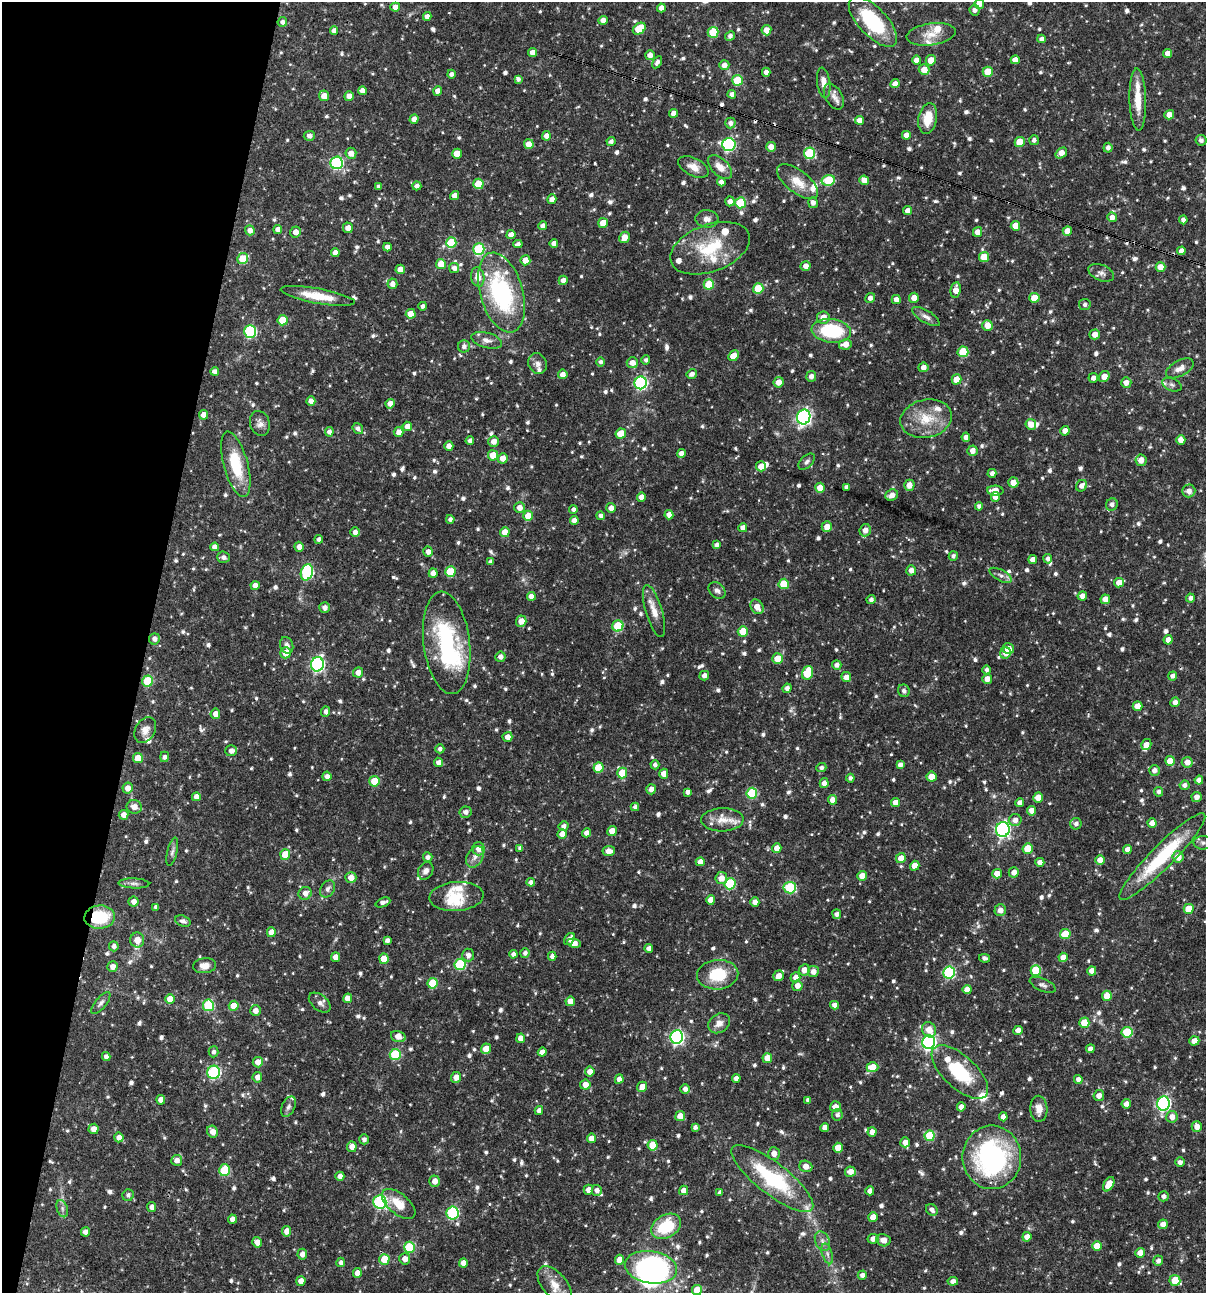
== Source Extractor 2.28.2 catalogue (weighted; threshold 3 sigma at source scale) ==
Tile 9 of 4 x 4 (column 1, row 3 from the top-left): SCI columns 250-1453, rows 1293-2583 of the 5187 x 5168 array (HDU 1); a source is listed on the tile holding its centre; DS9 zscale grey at full resolution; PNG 1208 x 1295 px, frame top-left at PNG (2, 2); each listed source drawn as its Kron ellipse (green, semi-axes under 4 px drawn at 4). Shown black and unused: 12% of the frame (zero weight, under 3 of 4 exposures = <1% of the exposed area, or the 3 px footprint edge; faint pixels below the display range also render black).
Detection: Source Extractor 2.28.2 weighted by HDU 2 'WHT'; one run over the whole footprint, this tile lists its part. Background 0.0667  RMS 0.0035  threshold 0.0157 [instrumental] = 3 sigma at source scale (4.5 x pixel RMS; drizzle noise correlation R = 1.50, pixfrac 1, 0.05/0.05 arcsec/px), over >= 5 px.
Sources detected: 966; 2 too faint to see at this stretch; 2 inside a brighter object's white glare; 5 cosmic-ray / hot-pixel residue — neither listed nor drawn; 30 inside a brighter listed object's ellipse — not listed separately; of the other 927, all 500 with FLUX_AUTO >= 1.02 (the completeness limit of this list) listed and drawn (427 fainter detections not listed), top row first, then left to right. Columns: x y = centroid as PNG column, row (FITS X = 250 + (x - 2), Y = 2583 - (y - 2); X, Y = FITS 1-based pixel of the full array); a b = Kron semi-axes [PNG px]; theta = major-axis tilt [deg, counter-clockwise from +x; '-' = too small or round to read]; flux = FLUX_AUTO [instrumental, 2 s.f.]
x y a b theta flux
979 4 5 5 - 2.3
395 7 5 4 - 2
661 8 4 4 - 2.1
975 10 5 5 - 1.2
427 16 4 4 - 1.9
603 20 4 4 - 2.2
282 22 5 4 - 1.2
873 22 32 14 -47 24
639 29 7 5 37 9.7
766 30 5 5 - 2.8
334 31 4 4 - 1.6
713 32 5 5 - 12
931 34 25 11 8 5.1
730 36 5 4 - 1.3
1042 39 4 4 - 1.6
533 53 4 4 - 2.8
1168 53 4 4 - 2.5
650 55 5 4 - 2.4
916 60 4 4 - 2.1
931 60 5 5 - 4.2
1015 60 4 4 - 2.6
657 62 6 4 61 1.2
724 65 5 4 - 2
924 70 5 5 - 4.1
766 72 4 4 - 1.4
988 72 5 5 - 6.6
451 74 4 4 - 1.3
518 79 4 4 - 1
737 80 5 5 - 15
824 83 15 6 -81 3.2
895 84 4 4 - 2.3
362 91 4 4 - 2.4
438 91 5 4 - 2
732 94 4 4 - 1.6
324 96 5 5 - 3.7
349 96 5 4 - 2.3
834 97 14 8 -60 2.2
1138 100 31 8 -88 7.1
674 113 4 4 - 3
1169 115 5 4 - 2.4
928 118 15 9 79 7.2
414 119 5 4 - 2.2
859 120 4 4 - 2.5
730 123 5 5 - 1.5
906 135 4 4 - 2.1
309 136 5 5 - 1.5
546 136 5 4 - 1.9
1034 140 5 5 - 1
1201 140 5 5 - 1.3
611 141 4 4 - 1.1
1020 142 5 5 - 7
529 144 5 4 - 3.1
729 145 7 6 - 47
771 147 5 4 - 2.3
1108 148 5 4 - 1.5
351 153 5 5 - 2.5
809 153 6 5 - 22
1061 153 6 4 36 3
457 154 5 5 - 5.4
336 163 6 6 - 44
693 167 16 9 -26 3.3
720 167 14 8 -44 3.5
828 180 7 5 14 16
864 180 5 4 - 3.1
721 182 4 4 - 1.8
798 182 24 11 -38 5.7
478 184 5 5 - 10
417 186 4 4 - 1.5
379 187 4 4 - 1.2
454 196 4 4 - 2.3
552 199 5 4 - 2.1
730 201 5 4 - 1.7
741 203 5 5 - 14
813 203 5 5 - 1.6
908 211 4 4 - 2
1112 217 4 4 - 1.8
707 219 11 8 -4 1.9
1183 220 4 4 - 1.2
603 223 5 5 - 5.3
543 226 4 4 - 1.7
1015 226 5 4 - 4.1
348 228 5 5 - 2.3
278 229 4 4 - 2.2
250 230 5 5 - 1.9
1067 231 5 4 - 2.7
296 232 5 5 - 2.3
977 232 5 4 - 2.7
511 234 4 4 - 2.2
624 237 6 5 - 2.8
451 243 5 5 - 17
554 243 4 4 - 1.8
518 244 4 4 - 1.1
387 247 4 4 - 1.8
710 248 41 23 20 17
479 249 6 5 - 26
1181 251 4 4 - 1.9
335 253 4 4 - 2.1
984 257 5 5 - 7.3
243 259 5 5 - 8.3
525 260 5 5 - 3.6
441 264 5 5 - 5.6
806 266 5 5 - 2.2
1160 267 5 5 - 3.3
454 268 5 5 - 1.7
400 269 4 4 - 2.9
1101 273 13 8 -22 1.6
478 277 10 6 -80 3.7
563 280 4 4 - 2.1
392 284 5 5 - 1.9
709 284 5 5 - 11
758 289 5 5 - 12
956 290 8 5 83 3.2
501 292 41 21 -74 45
318 296 37 7 -10 7.9
870 298 5 4 - 1.6
914 298 5 4 - 3
1034 298 5 5 - 5.4
896 299 4 4 - 1.9
1085 304 6 5 - 1.1
423 306 4 4 - 1
411 314 5 4 - 4.4
823 317 6 6 - 3
926 317 15 6 -31 1.9
283 320 5 5 - 7.9
987 325 5 5 - 3.5
250 331 6 6 - 35
831 331 20 11 -7 23
1095 334 5 5 - 2.5
487 340 16 7 -15 2.3
845 344 6 5 - 3.1
464 346 6 6 - 1.2
963 352 5 5 - 11
734 356 6 4 46 5.7
646 360 4 4 - 1
600 362 5 4 - 1.1
538 363 10 9 - 1.7
632 363 5 5 - 2.4
923 367 5 5 - 1.8
1180 368 15 8 28 2.6
215 371 4 4 - 1.5
563 374 5 5 - 2
692 374 5 4 - 1.6
811 376 5 5 - 1.7
1104 377 6 5 - 2.9
1093 378 5 4 - 1.5
956 379 5 5 - 5.9
778 382 5 5 - 2.8
641 383 6 6 - 49
1126 383 5 5 - 2.2
1172 385 10 6 -22 1.2
311 401 4 4 - 2.1
390 404 5 4 - 2.3
203 415 5 4 - 1.9
804 417 7 6 - 87
926 419 26 19 12 10
260 423 13 9 -73 2.1
1031 424 5 5 - 3
407 426 5 4 - 2.6
358 429 6 5 - 1.2
1065 431 5 4 - 2.2
329 432 5 4 - 1.6
399 432 5 4 - 2.3
621 434 5 5 - 6.8
966 437 5 4 - 1.9
1181 440 5 4 - 2.4
470 441 4 4 - 1.3
494 441 5 5 - 2.3
449 446 5 4 - 2
972 451 5 5 - 2.4
681 453 4 4 - 2.1
493 455 5 5 - 5.9
503 458 5 5 - 3
1141 460 6 5 - 2.7
807 462 10 6 45 1.1
236 464 34 12 -75 14
761 466 5 5 - 3.3
992 473 4 4 - 1.3
1013 482 5 5 - 3
909 485 5 5 - 2.9
1082 486 6 5 - 1.9
847 487 4 4 - 1.3
820 488 5 5 - 4.9
995 491 8 5 -3 3.3
1189 491 6 6 - 2.1
892 495 6 5 - 2.1
641 497 5 4 - 2.4
995 497 5 4 - 2.7
1112 504 6 5 - 1.5
979 506 4 4 - 1.2
519 508 5 5 - 2.4
611 508 5 4 - 2.1
573 509 4 4 - 1.1
669 515 4 4 - 2.2
528 516 5 5 - 5
601 516 4 4 - 1.3
450 519 4 4 - 1.1
574 521 4 4 - 1.9
827 527 5 5 - 2.8
743 528 4 4 - 2.3
865 530 6 5 - 2.5
355 532 5 5 - 1.5
505 532 5 5 - 3.2
319 539 4 4 - 1.2
717 545 4 4 - 1.2
215 547 4 4 - 2
299 547 5 4 - 1.9
428 552 5 5 - 1.9
953 556 4 4 - 1
223 557 6 6 - 1.3
1048 559 5 4 - 1.3
1033 560 4 4 - 2.6
491 562 4 4 - 1.3
911 570 5 5 - 2.3
307 572 8 6 72 41
450 572 5 5 - 11
433 573 5 4 - 2.5
1001 575 12 5 -28 1.4
1119 583 5 4 - 3.3
784 584 5 5 - 10
255 586 4 4 - 2.5
717 591 9 7 -45 1.4
531 596 4 4 - 2.4
1082 596 5 4 - 2.6
1190 598 4 4 - 1.3
1105 599 5 4 - 2.5
871 600 4 4 - 1.1
325 607 5 5 - 1.7
757 607 8 6 -57 3.1
654 611 27 8 -73 4
521 621 6 5 - 3.3
618 626 5 5 - 14
743 631 5 5 - 6.3
154 639 5 5 - 1.5
1168 640 5 4 - 2.3
447 643 52 23 -83 41
287 645 8 6 -70 1.6
1008 649 6 5 - 3
286 653 5 5 - 4
1006 653 6 5 - 2.6
500 657 5 5 - 1.5
778 659 5 5 - 4.8
317 664 7 6 - 64
837 665 5 4 - 1.5
987 670 4 4 - 1
358 672 5 5 - 2.4
807 673 7 5 70 11
704 676 5 4 - 1.6
1173 676 4 4 - 1.5
846 677 5 5 - 2.5
987 679 5 5 - 2.4
148 681 5 5 - 12
787 688 5 4 - 1.6
904 691 6 5 - 1.1
1175 702 5 4 - 1.8
1137 706 5 4 - 3.4
326 712 5 4 - 1.4
215 714 5 5 - 2.8
145 730 14 10 60 2.6
507 737 5 5 - 2.3
1146 745 6 5 - 2.9
440 749 4 4 - 1.1
231 751 6 5 - 1.9
165 757 5 4 - 1.1
138 758 5 5 - 5
1170 761 5 5 - 4.9
438 762 5 4 - 1.8
1187 762 5 5 - 2.5
655 765 4 4 - 1.2
900 765 4 4 - 1.5
599 768 5 5 - 9.3
821 768 5 4 - 1.1
1154 770 5 5 - 1.7
622 773 5 5 - 7.9
664 774 5 4 - 2.9
327 776 4 4 - 1.6
931 777 5 5 - 6
850 778 4 4 - 1.2
1199 780 4 4 - 2
374 781 5 5 - 7.3
824 783 5 4 - 2.2
1184 785 5 4 - 1.3
128 788 5 5 - 2.7
651 789 5 5 - 2.3
687 792 4 4 - 1.5
1158 792 5 4 - 1.1
752 793 5 5 - 20
196 797 4 4 - 2.4
1038 797 5 5 - 4.2
1196 797 5 5 - 1.9
833 800 5 4 - 2.8
895 802 4 4 - 3
1020 803 4 4 - 1.8
134 807 7 7 - 2.8
635 807 4 4 - 1.3
1031 811 5 4 - 2.4
465 812 6 6 - 1.7
124 815 5 5 - 2.5
722 820 21 11 1 5.1
1015 820 6 6 - 1.9
1152 823 4 4 - 2.1
1076 824 6 5 - 1.3
564 826 5 4 - 1.3
1003 830 7 7 - 74
612 831 5 4 - 4.5
587 833 4 4 - 2.1
562 834 5 4 - 3.2
1203 843 9 6 -2 1.3
520 848 4 4 - 1
777 848 5 4 - 2.5
479 849 6 6 - 2.6
1028 849 5 5 - 8
1127 849 4 4 - 2.1
609 851 6 5 - 2.7
172 852 14 5 76 1.1
285 854 5 5 - 6.3
428 857 5 5 - 1.3
475 857 11 8 60 2
1162 857 60 11 45 24
1178 857 5 5 - 3.7
901 858 5 5 - 3.2
1100 860 5 4 - 2.8
700 862 4 4 - 2.3
1040 862 4 4 - 2.5
915 866 5 4 - 4
426 871 9 7 59 1.7
1014 872 5 5 - 2.2
997 874 5 4 - 3.2
862 876 5 4 - 3.1
351 877 5 5 - 3
721 878 6 6 - 3.3
531 882 4 4 - 1.3
134 883 15 5 -2 1.4
730 884 6 5 - 21
790 888 6 5 - 22
328 889 9 6 57 1.4
305 893 7 6 - 2.4
456 897 27 14 4 7.1
711 900 5 4 - 3.3
133 901 5 5 - 2
383 902 8 4 22 1.5
755 902 5 4 - 2.5
156 907 4 4 - 1.2
1189 909 5 5 - 5.7
1000 910 6 6 - 2.1
837 914 4 4 - 1.3
100 917 15 11 5 14
183 921 8 5 -18 1
271 932 5 4 - 3.6
1065 934 5 5 - 9.7
569 939 6 4 52 1.6
137 940 7 7 - 3.9
387 940 4 4 - 1.3
574 943 7 4 -9 2.2
114 946 5 5 - 1.2
649 948 4 4 - 1.7
525 953 5 4 - 1.2
513 954 4 4 - 1.5
468 955 6 6 - 1.8
552 956 4 4 - 1.5
335 957 5 4 - 2.3
1063 957 5 4 - 3
985 958 5 4 - 1.2
384 959 5 5 - 5.3
460 964 5 5 - 22
205 966 11 7 5 2.8
112 967 5 5 - 2.4
804 970 6 5 - 2.6
1036 970 5 5 - 12
1092 971 4 4 - 2.3
813 972 6 5 - 2.3
949 972 6 6 - 32
718 975 21 15 5 13
779 976 5 5 - 2.4
795 977 5 5 - 2.3
433 983 5 5 - 13
1043 985 14 6 -23 1.3
797 986 5 5 - 2.6
967 989 4 4 - 2.8
1107 996 5 5 - 6.2
348 998 5 4 - 3.2
170 999 5 5 - 4.2
570 1001 5 4 - 3
101 1003 13 5 51 1.3
320 1003 12 7 -40 1.7
208 1005 6 5 - 25
835 1005 4 4 - 1.8
234 1006 5 5 - 6
255 1011 5 5 - 2.1
719 1023 11 9 35 2.5
1084 1023 5 5 - 6.9
929 1030 8 6 -64 3.8
1018 1030 5 4 - 2.5
1127 1032 5 5 - 15
398 1036 7 5 -16 3.1
677 1037 7 6 - 68
521 1038 5 4 - 3
1194 1041 5 4 - 2.8
929 1042 7 6 - 83
486 1049 5 5 - 4.4
1090 1049 4 4 - 1.7
213 1052 5 5 - 1.1
542 1052 4 4 - 2.1
395 1055 5 5 - 19
106 1057 4 4 - 1.5
767 1058 5 4 - 4
258 1062 5 5 - 2.7
872 1067 6 5 - 5.2
590 1071 5 5 - 2.6
214 1072 6 6 - 37
960 1072 35 16 -43 20
257 1077 5 5 - 2.2
456 1077 5 5 - 2.6
736 1078 4 4 - 1.9
619 1079 4 4 - 2
1078 1079 4 4 - 1.6
585 1085 5 5 - 2.7
642 1087 5 4 - 2.7
685 1089 5 4 - 1.6
1099 1096 5 5 - 2.1
161 1100 5 4 - 2.6
808 1100 4 4 - 1.3
1126 1104 4 4 - 1.8
1164 1104 7 6 - 66
288 1107 11 6 63 1.3
835 1107 5 5 - 2.9
961 1107 5 4 - 2.1
1039 1109 13 8 -87 3.2
539 1111 4 4 - 1.9
837 1115 5 5 - 1.1
680 1116 5 5 - 3.6
1003 1117 4 4 - 2.1
1172 1117 6 5 - 2.4
695 1127 4 4 - 1.1
825 1127 4 4 - 2.3
1197 1127 5 5 - 2.5
94 1129 5 5 - 2.5
212 1132 6 5 - 2.8
872 1132 5 4 - 2.2
930 1136 5 5 - 13
119 1137 5 4 - 2.3
591 1138 4 4 - 2.5
364 1139 5 4 - 1.2
905 1142 5 4 - 2.5
653 1145 5 5 - 7
352 1147 5 5 - 2.4
838 1148 5 4 - 4.9
774 1154 6 6 - 2
992 1157 32 29 90 59
177 1160 5 5 - 2.1
1180 1162 5 5 - 1.3
806 1166 6 5 - 2.8
224 1170 6 5 - 16
850 1172 5 5 - 2.6
340 1176 4 4 - 2.1
772 1178 50 16 -38 30
435 1181 5 5 - 2.4
1109 1184 8 4 61 4.7
588 1190 5 5 - 2.2
597 1190 5 5 - 1.6
684 1190 4 4 - 2.5
870 1191 4 4 - 2.1
720 1193 4 4 - 1.1
128 1195 6 5 - 1.1
1163 1196 5 5 - 1.4
380 1202 7 6 - 45
399 1204 20 10 -39 6.4
152 1207 5 4 - 1.7
62 1209 9 5 -72 1.1
932 1210 6 5 - 1.4
452 1213 6 6 - 33
873 1217 5 4 - 3.3
232 1219 4 4 - 2
1163 1224 5 4 - 2.5
666 1226 16 11 31 14
287 1231 5 4 - 2.4
85 1232 4 4 - 1.8
1027 1237 5 4 - 2.3
873 1239 6 5 - 2.3
883 1240 7 6 - 2.2
822 1241 10 7 -66 1.6
257 1242 5 4 - 2.7
1097 1246 5 5 - 5.6
409 1247 5 5 - 17
1140 1253 5 4 - 3.3
302 1254 5 5 - 2
827 1254 11 5 -72 1.3
384 1259 5 5 - 6.7
405 1259 6 5 - 2.5
620 1260 5 4 - 4.1
1158 1261 5 5 - 1.5
341 1262 4 4 - 1.2
463 1263 4 4 - 2.4
651 1267 26 16 -9 50
357 1273 5 4 - 2.4
862 1275 4 4 - 1.5
1175 1280 5 5 - 9.7
301 1281 5 4 - 2.5
953 1281 5 4 - 1.5
555 1285 22 12 -49 5.4
697 1290 5 5 - 6.6
Overlapping masked pixels (flux is a lower limit): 3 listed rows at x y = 236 464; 100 917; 992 1157
Isophote crosses this tile's border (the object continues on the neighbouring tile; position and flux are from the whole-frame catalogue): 4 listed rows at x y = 979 4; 1203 843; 1175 1280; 697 1290